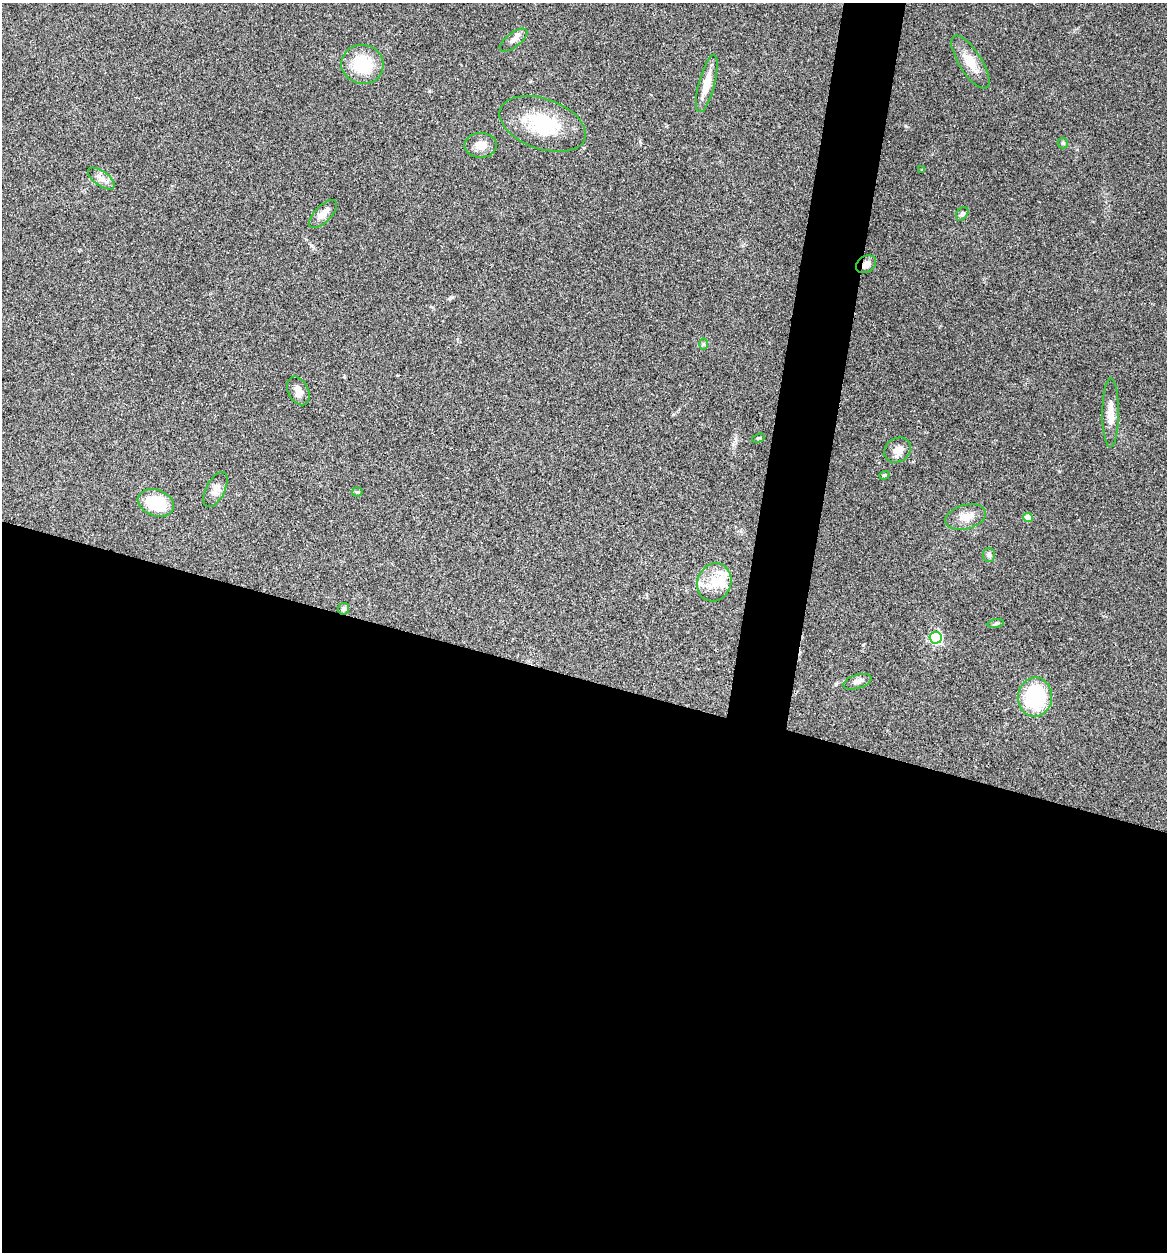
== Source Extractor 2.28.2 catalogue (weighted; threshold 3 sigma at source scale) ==
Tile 14 of 4 x 4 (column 2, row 4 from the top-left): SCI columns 1408-2572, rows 3-1252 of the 5022 x 5005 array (HDU 1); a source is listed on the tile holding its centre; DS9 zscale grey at full resolution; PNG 1169 x 1254 px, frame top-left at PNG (2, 3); each listed source drawn as its Kron ellipse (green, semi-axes under 4 px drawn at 4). Shown black and unused: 49% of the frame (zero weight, under 3 of 4 exposures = <1% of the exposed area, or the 3 px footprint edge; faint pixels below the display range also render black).
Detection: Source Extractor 2.28.2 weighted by HDU 2 'WHT'; one run over the whole footprint, this tile lists its part. Background 0.0635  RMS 0.0051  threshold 0.023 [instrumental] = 3 sigma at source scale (4.5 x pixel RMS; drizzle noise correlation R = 1.50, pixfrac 1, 0.05/0.05 arcsec/px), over >= 5 px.
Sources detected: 33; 1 inside a brighter object's white glare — neither listed nor drawn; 2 inside a brighter listed object's ellipse — not listed separately; the other 30 listed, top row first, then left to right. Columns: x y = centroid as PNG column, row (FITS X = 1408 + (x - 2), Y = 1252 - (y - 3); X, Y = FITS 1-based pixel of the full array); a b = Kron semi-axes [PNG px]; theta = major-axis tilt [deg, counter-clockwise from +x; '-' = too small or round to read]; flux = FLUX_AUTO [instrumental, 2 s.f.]
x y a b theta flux
514 40 16 7 37 2.8
970 62 30 11 -57 9.3
362 64 21 19 -12 20
707 83 29 8 75 8.4
543 124 45 25 -20 32
1063 143 5 5 - 0.75
481 145 16 12 0 5.7
922 170 3 3 - 0.44
101 179 15 7 -35 3.3
323 214 18 8 45 4.4
962 214 7 5 53 1.3
866 264 11 8 32 3.2
703 344 6 4 -89 0.79
298 391 15 10 -63 4.1
1111 413 34 8 90 6.6
758 438 7 4 20 0.65
898 450 14 11 37 4.4
884 475 5 4 - 0.66
215 489 19 9 63 4.2
357 492 5 4 - 0.73
156 503 18 13 -20 23
966 517 21 12 15 7
1028 517 5 4 - 6.4
989 555 7 6 - 1.7
714 582 19 16 69 11
343 609 6 5 - 1.3
996 624 8 4 9 0.89
936 638 6 6 - 69
857 682 14 7 17 2.1
1035 697 20 17 87 42
Overlapping masked pixels (flux is a lower limit): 1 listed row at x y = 866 264
Unlisted compact peaks at least as high as the median listed source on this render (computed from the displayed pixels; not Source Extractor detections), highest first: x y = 906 126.